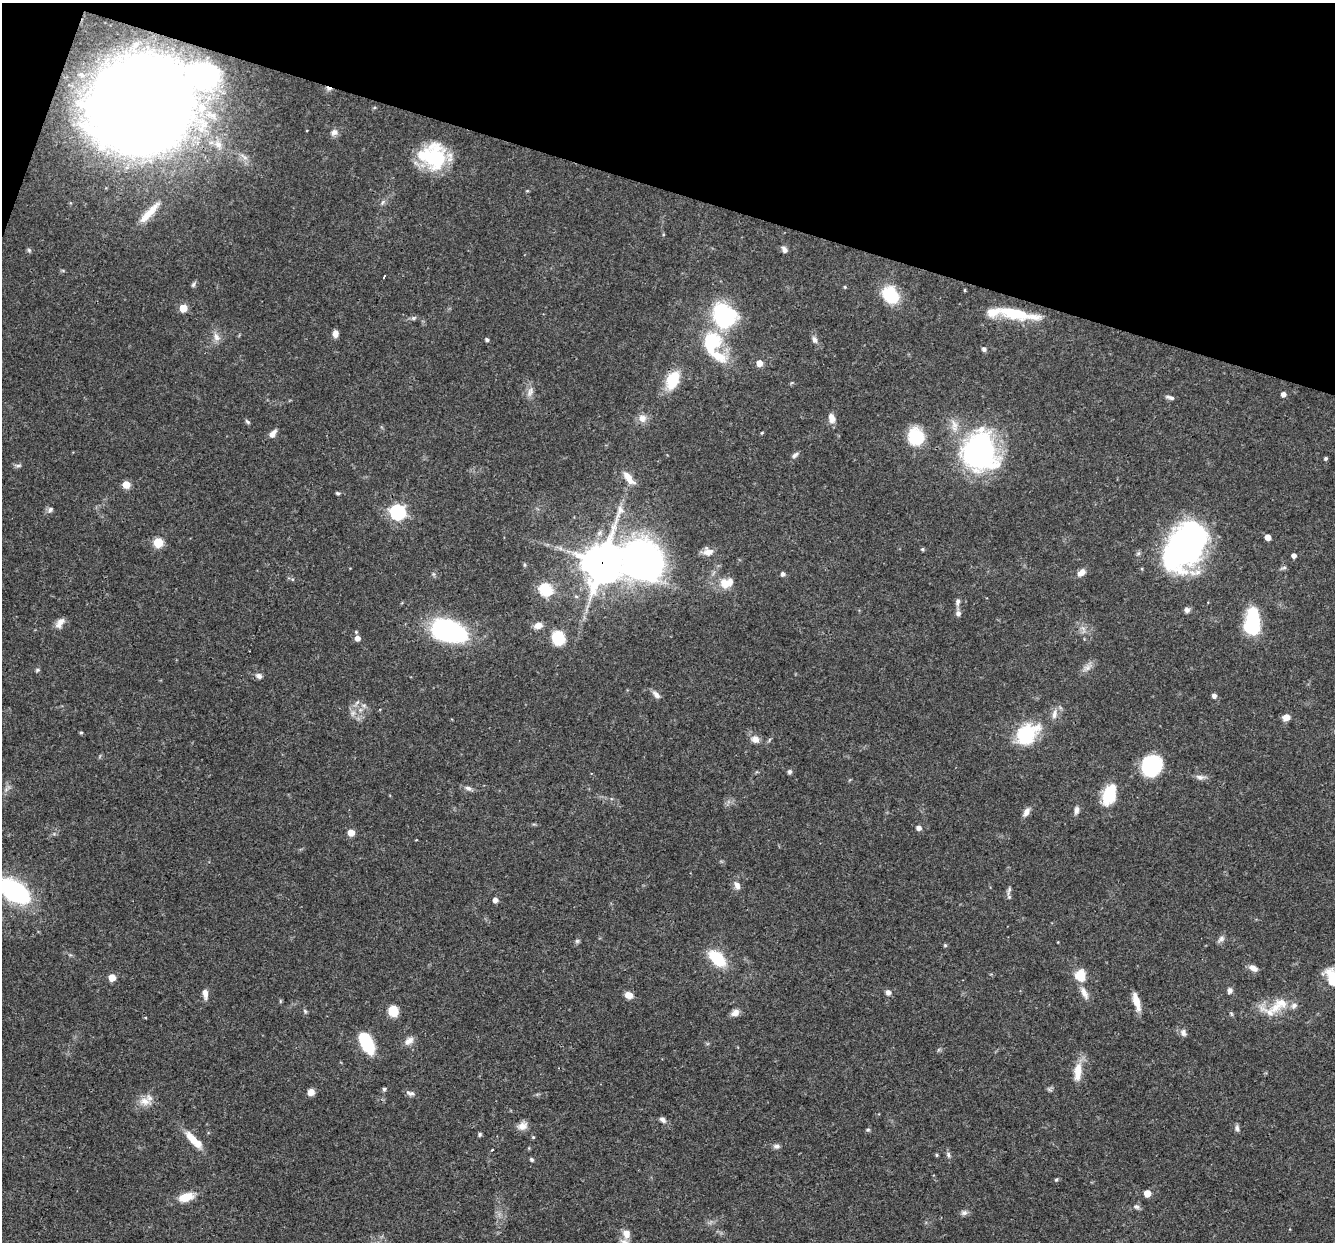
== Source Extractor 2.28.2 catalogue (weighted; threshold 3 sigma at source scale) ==
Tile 2 of 4 x 4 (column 2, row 1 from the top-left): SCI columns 1334-2666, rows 3980-5219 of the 5331 x 5348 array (HDU 1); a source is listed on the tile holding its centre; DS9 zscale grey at full resolution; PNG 1337 x 1244 px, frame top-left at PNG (2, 3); no overlay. Shown black and unused: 16% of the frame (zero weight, under 3 of 4 exposures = <1% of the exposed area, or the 3 px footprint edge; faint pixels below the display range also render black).
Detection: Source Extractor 2.28.2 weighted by HDU 2 'WHT'; one run over the whole footprint, this tile lists its part. Background 0.0576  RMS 0.0032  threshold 0.0146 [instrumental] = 3 sigma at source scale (4.5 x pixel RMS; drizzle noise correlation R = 1.50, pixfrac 1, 0.05/0.05 arcsec/px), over >= 5 px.
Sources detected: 149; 2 inside a brighter object's white glare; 1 cosmic-ray / hot-pixel residue — not listed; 8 inside a brighter listed object's ellipse — not listed separately; the other 138 listed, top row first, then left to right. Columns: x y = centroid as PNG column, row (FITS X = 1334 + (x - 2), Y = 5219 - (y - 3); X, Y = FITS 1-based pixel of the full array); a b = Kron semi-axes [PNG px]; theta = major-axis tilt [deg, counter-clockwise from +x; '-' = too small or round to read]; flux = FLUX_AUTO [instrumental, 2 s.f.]
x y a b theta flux
141 105 68 59 -11 800
334 132 10 8 30 1.5
218 144 12 10 -59 2.8
436 157 38 24 89 20
527 191 5 3 - 0.31
149 213 34 7 48 5
784 249 8 6 -62 1.3
29 250 6 5 - 0.54
384 277 3 2 - 0.59
193 284 7 5 68 0.67
845 287 4 4 - 0.37
965 290 4 3 - 0.32
890 295 18 14 -52 14
183 308 5 5 - 7.4
1015 314 49 11 -11 14
724 317 14 13 - 51
335 334 8 6 84 1.8
216 337 12 7 -68 1.9
487 340 4 4 - 0.7
814 340 10 6 -63 1.2
712 342 29 24 78 17
984 349 6 5 - 0.75
759 363 5 5 - 3.6
672 380 17 11 65 11
530 391 15 7 73 1.9
1283 394 4 4 - 1.8
1170 397 12 5 -16 0.95
642 418 11 10 - 2.2
831 418 12 8 -81 2.2
247 422 8 4 -39 0.51
273 434 11 6 52 1.8
916 437 18 16 -72 13
980 451 32 28 86 87
795 455 10 5 37 1
1326 458 4 4 - 0.52
18 466 7 4 1 0.63
629 478 17 7 -51 3.3
126 485 5 5 - 7.1
337 493 5 3 - 0.48
50 510 8 6 51 0.94
620 510 12 9 76 2.3
397 512 7 6 - 74
1268 537 4 4 - 2.5
158 542 5 5 - 15
1185 545 46 30 53 100
922 549 5 4 - 0.46
708 552 14 8 5 2.5
1294 555 4 4 - 1.5
643 560 48 40 -10 140
602 563 12 12 - 820
1142 569 5 3 - 0.3
1081 572 9 6 38 2.5
783 574 4 4 - 1.1
292 579 5 4 - 0.45
725 583 15 12 -52 4.2
546 590 6 6 - 36
576 596 6 4 -19 0.42
957 602 10 6 75 1.1
1187 610 6 5 - 1.4
958 613 7 7 - 1
60 623 15 8 55 2
1252 623 22 12 85 31
538 625 10 8 19 2.2
448 631 33 19 -17 55
357 638 6 5 - 2
558 638 11 9 -78 13
1088 668 9 8 - 1.5
37 670 6 4 24 0.49
259 676 8 7 - 1.2
656 695 11 6 -46 1.5
1214 696 4 4 - 1.4
357 702 8 3 45 0.66
353 713 7 5 -45 0.99
1054 714 14 7 81 1.9
1286 717 8 6 21 2.6
81 733 4 4 - 0.44
1026 734 30 21 36 17
755 739 11 10 - 2
769 740 6 4 71 0.44
1151 766 18 16 47 24
790 772 6 5 - 0.72
1200 777 12 6 -9 1.4
468 788 10 6 -22 1.2
1109 795 24 14 71 10
1076 810 11 6 84 1.2
1026 812 10 7 57 1.8
919 828 5 5 - 1.5
351 832 5 5 - 4.8
737 885 10 7 -61 1.7
14 891 28 14 -34 51
1009 897 5 5 - 0.49
495 900 4 4 - 1.7
1221 939 11 6 42 1.1
577 941 6 5 - 0.55
945 945 5 5 - 0.38
717 958 16 9 -42 14
1253 968 10 6 -27 1.8
1080 975 12 10 -89 6.6
112 977 5 5 - 5.8
1333 978 27 13 -61 8.2
1230 990 7 5 72 1.1
888 992 6 6 - 1.2
1084 993 18 8 -63 2.3
205 994 12 6 -83 1.9
628 995 7 6 - 3
280 1001 6 3 72 0.36
1136 1001 21 6 -74 3.9
1294 1006 9 7 35 1.4
1276 1007 21 13 40 6.6
305 1011 7 4 -46 0.46
393 1011 11 10 - 4.8
735 1013 10 7 31 1.9
1183 1033 11 7 -72 1.3
409 1041 12 8 39 2
366 1042 18 9 -63 19
1078 1070 20 10 78 4.8
384 1089 5 4 - 0.57
311 1092 7 7 - 2.1
411 1093 12 6 -15 1.1
145 1101 15 11 -16 3.4
663 1120 9 6 -33 1.1
522 1126 13 10 10 2.3
1237 1128 8 6 -84 0.92
868 1130 5 5 - 0.44
480 1134 5 4 - 0.52
533 1137 5 3 - 0.34
192 1138 24 9 -51 4.8
776 1146 9 6 6 0.99
492 1150 3 2 - 0.35
937 1155 4 4 - 0.4
948 1155 8 5 -70 0.84
532 1160 5 4 - 0.55
1056 1180 5 4 - 0.38
1147 1193 5 5 - 5.3
186 1197 18 10 17 5.3
1136 1207 9 6 -20 0.9
964 1213 9 7 10 1
626 1234 11 9 -76 2.4
Overlapping masked pixels (flux is a lower limit): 3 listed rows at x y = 141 105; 643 560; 602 563
Isophote crosses this tile's border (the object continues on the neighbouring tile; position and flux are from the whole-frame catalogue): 2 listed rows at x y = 14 891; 1333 978